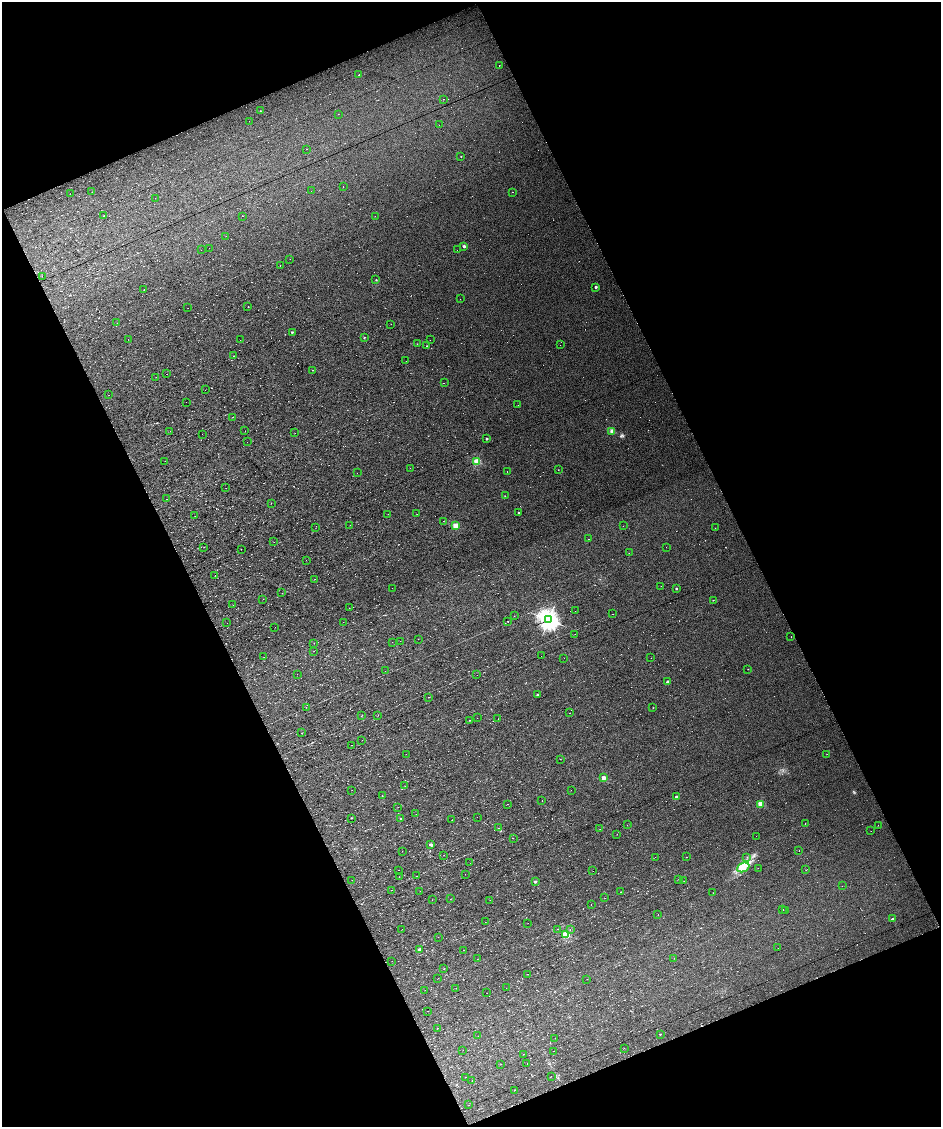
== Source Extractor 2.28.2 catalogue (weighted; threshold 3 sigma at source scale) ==
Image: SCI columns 1-3754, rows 117-4615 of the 3754 x 4701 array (HDU 1 of 3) = the unmasked area's bounding box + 8 px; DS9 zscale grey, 4 x 4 block average (1 PNG px = mean of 4 x 4 image px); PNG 943 x 1129 px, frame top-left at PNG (2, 2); each listed source drawn as its Kron ellipse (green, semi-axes under 4 px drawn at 4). Shown black and unused: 50% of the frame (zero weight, under 5 of 9 exposures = <1% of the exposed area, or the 3 px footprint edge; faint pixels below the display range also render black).
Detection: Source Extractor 2.28.2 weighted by HDU 2 'WHT'. Background 0.0119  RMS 0.0071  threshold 0.0291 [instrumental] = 3 sigma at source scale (4.09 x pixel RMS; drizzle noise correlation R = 1.36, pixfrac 0.8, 0.0396/0.0396 arcsec/px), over >= 5 px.
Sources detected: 418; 18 too faint to see at this stretch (4 x 4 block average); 168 cosmic-ray / hot-pixel residue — neither listed nor drawn; the other 232 listed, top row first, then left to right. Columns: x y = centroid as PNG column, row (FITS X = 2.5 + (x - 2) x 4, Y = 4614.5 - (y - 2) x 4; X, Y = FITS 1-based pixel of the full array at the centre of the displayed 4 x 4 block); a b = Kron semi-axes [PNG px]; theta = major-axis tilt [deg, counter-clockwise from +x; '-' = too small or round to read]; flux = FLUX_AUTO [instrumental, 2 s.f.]
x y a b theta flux
499 65 2 2 - 9
359 75 2 2 - 3.2
443 99 2 2 - 1
260 111 2 2 - 1.3
338 114 2 2 - 0.43
249 121 2 2 - 7.4
439 125 2 2 - 0.5
306 149 2 2 - 100
461 156 2 2 - 2
343 187 2 2 - 2.5
311 191 2 2 - 0.44
92 192 2 2 - 0.48
513 192 2 2 - 3.1
70 194 2 2 - 0.4
155 198 2 2 - 0.47
104 216 2 2 - 2.2
243 216 2 2 - 0.78
375 216 2 2 - 0.54
226 236 2 2 - 0.51
464 246 2 2 - 24
209 248 2 2 - 0.77
201 250 2 2 - 0.41
457 250 2 2 - 0.54
290 259 2 2 - 0.58
280 266 2 2 - 0.66
42 276 2 2 - 0.68
376 280 2 2 - 2.8
596 287 2 2 - 12
144 289 2 2 - 0.89
460 299 2 2 - 0.53
248 306 2 2 - 0.87
188 308 2 2 - 0.63
117 323 2 2 - 0.51
391 324 2 2 - 0.45
292 332 2 2 - 9.2
364 337 2 2 - 3.3
128 339 2 2 - 0.47
240 340 2 2 - 0.43
430 340 2 2 - 0.49
417 344 2 2 - 0.84
560 345 2 2 - 0.55
427 346 2 2 - 1.6
233 356 2 2 - 0.74
406 361 2 2 - 0.7
313 370 2 2 - 1.2
167 374 2 2 - 0.54
156 377 2 2 - 0.73
444 383 2 2 - 2.7
205 390 2 2 - 0.44
109 395 2 2 - 0.56
186 402 2 2 - 0.47
518 405 2 2 - 0.42
233 417 2 2 - 20
170 431 2 2 - 0.45
245 431 2 2 - 0.59
612 431 2 2 - 84
295 433 2 2 - 0.51
202 434 2 2 - 0.43
486 439 2 2 - 12
247 442 2 2 - 0.48
165 461 2 2 - 0.42
477 462 2 2 - 220
410 468 2 2 - 0.4
558 470 2 2 - 0.8
507 472 2 2 - 0.95
357 473 2 2 - 0.56
226 488 2 2 - 0.48
505 496 2 2 - 1.2
167 499 2 2 - 5.5
271 503 2 2 - 0.88
518 513 2 2 - 2.8
388 514 2 2 - 0.56
417 514 2 2 - 5.6
195 516 2 2 - 0.91
443 521 2 2 - 0.6
350 525 2 2 - 0.52
455 526 2 2 - 130
623 526 2 2 - 0.56
315 528 2 2 - 0.49
715 528 2 2 - 5.8
588 539 2 2 - 1.8
274 542 2 2 - 0.57
204 547 2 2 - 0.75
666 547 2 2 - 0.65
241 549 2 2 - 0.56
629 553 2 2 - 2.5
306 560 2 2 - 0.74
215 575 2 2 - 0.6
315 579 2 2 - 1.1
661 586 2 2 - 0.47
392 588 2 2 - 0.56
676 588 2 2 - 6.6
282 593 2 2 - 0.9
263 599 2 2 - 0.63
713 600 2 2 - 2.7
233 605 2 2 - 0.39
349 608 2 2 - 0.69
575 611 2 2 - 0.52
613 614 2 2 - 1.1
514 616 2 2 - 1.3
548 620 3 3 - 2200
508 621 2 2 - 13
343 622 2 2 - 0.36
227 623 2 2 - 0.33
275 627 2 2 - 0.95
575 634 2 2 - 1
791 637 2 2 - 0.68
418 639 2 2 - 1
400 641 2 2 - 0.53
392 642 2 2 - 0.66
314 643 2 2 - 0.56
313 651 2 2 - 0.55
541 656 2 2 - 0.6
264 657 2 2 - 0.57
564 658 2 2 - 1.2
651 658 2 2 - 20
748 669 2 2 - 1.6
385 671 2 2 - 0.71
297 674 2 2 - 0.72
477 675 2 2 - 0.57
667 682 2 2 - 22
537 695 2 2 - 9.5
429 697 2 2 - 1.9
306 707 2 2 - 0.66
653 708 2 2 - 0.74
570 713 2 2 - 2.5
361 716 2 2 - 0.48
378 716 2 2 - 0.54
477 718 2 2 - 0.71
498 719 2 2 - 0.98
470 720 2 2 - 1.4
302 733 2 2 - 1.1
362 740 2 2 - 0.44
351 745 2 2 - 0.58
406 754 2 2 - 0.54
827 754 2 2 - 0.92
560 759 2 2 - 0.62
603 778 2 2 - 59
405 786 2 2 - 0.51
352 790 2 2 - 0.48
571 790 2 2 - 0.52
382 796 2 2 - 0.76
676 796 2 2 - 11
542 800 2 2 - 0.61
507 804 2 2 - 1.2
760 804 2 2 - 94
398 807 2 2 - 0.52
416 814 2 2 - 0.76
477 817 2 2 - 0.45
351 818 2 2 - 1.4
400 818 2 2 - 3.8
452 820 2 2 - 0.49
805 823 2 2 - 3.5
627 825 2 2 - 0.77
878 825 2 2 - 0.45
498 828 2 2 - 1.1
600 829 2 2 - 0.54
871 831 2 2 - 0.5
617 834 2 2 - 0.5
756 836 2 2 - 0.5
513 838 2 2 - 0.6
430 844 2 2 - 20
402 851 2 2 - 0.46
799 851 2 2 - 1.1
444 855 2 2 - 0.67
655 857 2 2 - 1.2
686 857 2 2 - 1.4
747 857 2 2 - 0.85
470 863 2 2 - 0.66
743 867 6 4 23 22
758 868 2 2 - 0.7
399 870 2 2 - 0.65
806 870 2 2 - 2
593 871 2 2 - 0.67
465 874 2 2 - 0.68
417 876 2 2 - 0.52
399 877 2 2 - 0.57
679 879 2 2 - 1.1
352 880 2 2 - 0.45
684 881 2 2 - 0.48
535 882 2 2 - 20
842 886 2 2 - 0.62
392 890 2 2 - 0.59
420 891 2 2 - 0.51
621 892 2 2 - 0.88
713 893 2 2 - 0.75
605 898 2 2 - 0.75
450 899 2 2 - 0.65
432 900 2 2 - 0.5
490 900 2 2 - 0.41
591 905 2 2 - 1
783 910 2 2 - 0.62
785 910 2 2 - 1.6
658 914 2 2 - 0.5
892 918 2 2 - 600
485 922 2 2 - 0.39
528 923 2 2 - 0.5
402 929 2 2 - 0.49
558 929 2 2 - 0.57
570 930 2 2 - 1.1
566 934 2 2 - 260
438 937 2 2 - 0.43
778 948 2 2 - 0.93
419 949 2 2 - 28
464 950 2 2 - 0.69
674 958 2 2 - 0.44
477 959 2 2 - 0.54
392 961 2 2 - 0.38
444 969 2 2 - 0.67
527 974 2 2 - 1.2
438 978 2 2 - 0.67
587 979 2 2 - 0.53
456 988 2 2 - 0.75
506 988 2 2 - 0.96
425 990 2 2 - 0.64
487 993 2 2 - 0.5
428 1011 2 2 - 0.83
437 1028 2 2 - 0.71
660 1034 2 2 - 2.9
478 1036 2 2 - 0.54
555 1038 2 2 - 0.39
624 1048 2 2 - 0.43
463 1050 2 2 - 0.46
553 1051 2 2 - 1
524 1054 2 2 - 0.48
527 1063 2 2 - 7.3
501 1064 2 2 - 0.66
551 1076 2 2 - 0.77
465 1077 2 2 - 5.7
472 1081 2 2 - 1.1
514 1090 2 2 - 19
469 1105 2 2 - 0.52
Diffuse or blended objects may show on this block-average render without a row.